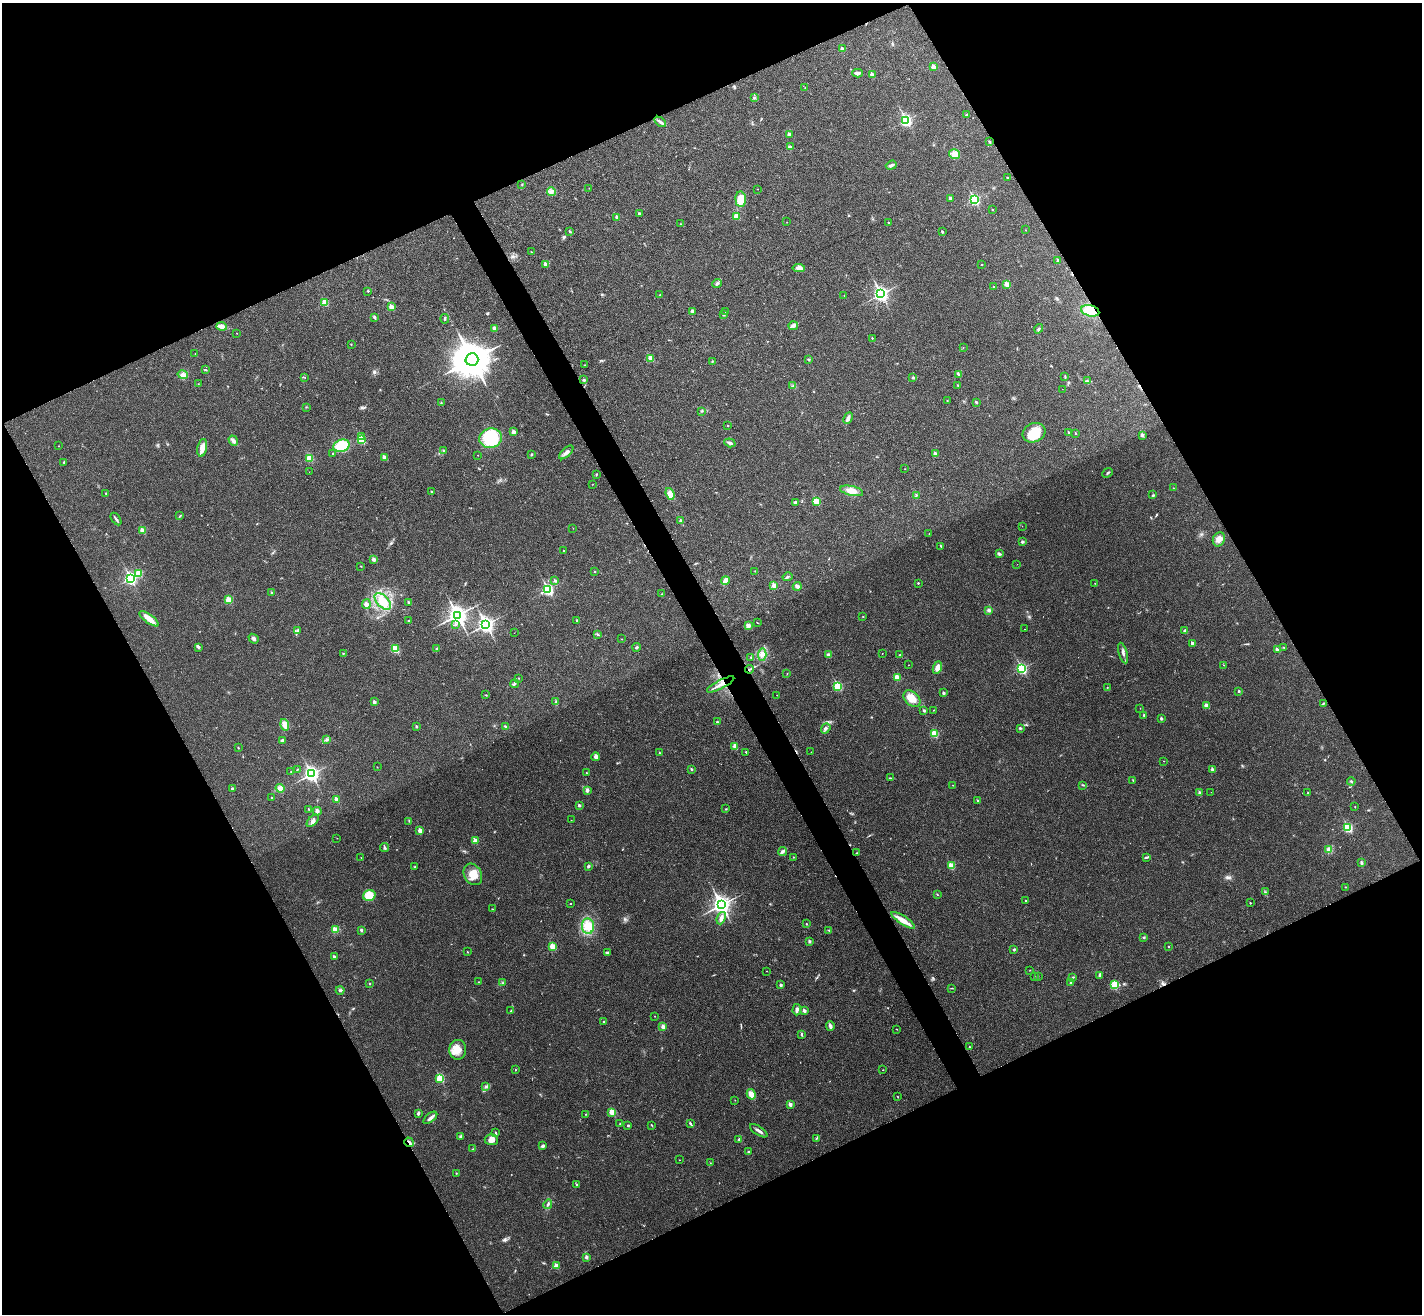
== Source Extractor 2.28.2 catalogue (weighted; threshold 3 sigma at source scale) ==
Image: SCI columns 48-5724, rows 183-5430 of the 5773 x 5744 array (HDU 1 of 3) = the unmasked area's bounding box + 8 px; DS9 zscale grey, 4 x 4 block average (1 PNG px = mean of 4 x 4 image px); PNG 1424 x 1316 px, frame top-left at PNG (2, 3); each listed source drawn as its Kron ellipse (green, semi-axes under 4 px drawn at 4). Shown black and unused: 47% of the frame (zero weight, under 3 of 4 exposures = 5% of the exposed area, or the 3 px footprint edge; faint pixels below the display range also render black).
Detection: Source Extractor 2.28.2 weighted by HDU 2 'WHT'. Background 0.0436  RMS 0.0048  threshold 0.0217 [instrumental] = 3 sigma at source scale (4.5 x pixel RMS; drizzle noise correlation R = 1.50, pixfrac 1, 0.05/0.05 arcsec/px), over >= 5 px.
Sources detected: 370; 3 too faint to see at this stretch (4 x 4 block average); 1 inside a brighter object's white glare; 3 cosmic-ray / hot-pixel residue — neither listed nor drawn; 2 coinciding with a brighter row at this scale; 7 inside a brighter listed object's ellipse — not listed separately; the other 354 listed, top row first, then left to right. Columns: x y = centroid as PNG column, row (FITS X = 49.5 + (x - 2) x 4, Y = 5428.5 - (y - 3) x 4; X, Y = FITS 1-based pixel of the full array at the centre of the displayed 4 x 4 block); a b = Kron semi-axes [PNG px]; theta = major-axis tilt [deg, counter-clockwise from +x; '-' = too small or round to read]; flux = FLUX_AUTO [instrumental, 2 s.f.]
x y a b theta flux
842 49 2 2 - 24
933 67 2 2 - 35
858 73 5 3 - 7.9
872 75 2 2 - 26
805 88 3 2 - 1.5
754 98 3 2 - 3.3
967 115 3 2 - 1.9
906 120 3 2 - 410
660 122 6 2 -33 6.6
789 134 2 2 - 12
989 142 2 2 - 8.8
791 147 3 2 - 3.1
955 154 5 4 - 14
891 165 5 3 - 7.1
1007 178 2 2 - 1.7
522 184 2 2 - 1.8
589 188 2 2 - 0.66
758 189 2 2 - 1.4
551 191 4 4 - 9.9
950 198 2 2 - 5.6
741 199 8 5 -84 32
974 199 3 2 - 360
992 210 2 2 - 2.1
639 214 2 2 - 13
736 216 2 2 - 65
617 217 2 2 - 23
787 222 2 2 - 0.62
888 222 2 2 - 1.4
681 224 2 2 - 1.9
1026 230 2 2 - 1.5
570 231 3 2 - 2.2
942 232 3 2 - 3.4
532 252 3 2 - 1.8
1058 260 2 2 - 14
546 264 2 2 - 31
981 265 2 2 - 1.1
799 268 6 4 -6 11
717 284 5 2 - 5
1007 284 2 2 - 55
994 287 2 2 - 4.6
368 291 2 2 - 3.7
881 294 3 3 - 900
660 295 2 2 - 2.1
844 295 2 2 - 1.4
325 303 2 2 - 87
392 307 2 2 - 50
692 311 4 3 - 7.5
1090 311 9 5 -14 58
725 312 2 2 - 0.58
723 314 3 3 - 3.1
374 317 4 2 - 3.4
445 319 5 2 - 3.5
222 326 5 3 - 18
793 326 5 2 - 3.9
495 328 4 3 - 12
1039 329 5 2 - 4.7
237 333 2 2 - 0.81
872 338 2 2 - 3.3
351 344 2 2 - 1
963 347 2 2 - 0.7
195 354 2 2 - 0.56
650 358 2 2 - 70
472 359 6 6 - 11000
809 360 2 2 - 7.6
712 361 2 2 - 1.5
584 365 2 2 - 0.7
205 370 2 2 - 1.5
958 374 4 2 - 4.8
183 375 5 4 - 10
305 377 2 2 - 0.84
1065 377 2 2 - 1.9
913 378 2 2 - 3.5
584 380 2 2 - 11
1087 381 3 2 - 3.3
198 384 2 2 - 0.72
958 385 2 2 - 1.4
793 386 2 2 - 1.5
1062 389 2 2 - 0.59
947 401 2 2 - 2.2
441 402 2 2 - 1.7
976 402 2 2 - 9.6
306 407 2 2 - 0.95
701 411 2 2 - 1.8
848 418 6 3 63 9.3
728 425 2 2 - 3.8
513 432 2 2 - 26
1069 432 2 2 - 8.6
1034 433 12 9 27 63
1076 433 2 2 - 2.4
1142 435 2 2 - 20
361 437 3 2 - 11
491 438 11 10 - 160
361 440 2 2 - 150
233 441 5 3 - 9.5
730 443 5 3 - 6.5
58 446 2 2 - 0.88
342 446 8 6 18 110
202 448 9 4 79 24
443 450 2 2 - 3.8
566 452 9 3 43 12
333 454 2 2 - 3.6
531 454 2 2 - 3.2
935 454 2 2 - 30
478 455 2 2 - 1.2
309 458 2 2 - 130
385 458 2 2 - 40
64 462 3 2 - 2
905 469 2 2 - 0.7
309 472 2 2 - 0.53
1108 473 6 2 41 2.8
596 475 4 2 - 2.2
593 484 2 2 - 0.67
1173 488 2 2 - 1.6
852 491 12 5 -13 30
431 492 2 2 - 3.9
106 493 2 2 - 2.7
670 494 6 4 -71 22
916 495 3 2 - 2.7
1153 495 3 2 - 2.8
816 501 2 2 - 110
796 502 3 3 - 4.5
180 516 3 2 - 2.3
116 519 7 2 -54 5.4
681 521 2 2 - 24
1022 526 2 2 - 0.5
573 528 2 2 - 0.97
143 531 2 2 - 62
929 534 2 2 - 0.67
1219 539 7 6 - 17
1022 542 3 2 - 4.1
941 546 3 2 - 1.6
563 550 2 2 - 2.2
999 554 3 3 - 4.1
374 559 2 2 - 24
1017 564 2 2 - 0.56
361 566 2 2 - 1
595 571 2 2 - 4.5
755 571 2 2 - 0.79
138 573 2 2 - 90
788 577 5 2 - 3.5
130 578 3 2 - 520
555 581 2 2 - 9.7
725 581 4 2 - 21
918 583 2 2 - 3.3
1095 583 2 2 - 1.3
774 586 2 2 - 37
797 586 4 4 - 7.5
548 589 3 2 - 370
271 593 3 2 - 2.3
662 594 2 2 - 1.2
229 600 2 2 - 91
383 601 10 5 -46 50
409 602 2 2 - 10
366 604 5 3 - 8.2
989 610 3 3 - 6.5
457 615 4 3 - 1700
863 616 2 2 - 1.7
149 619 11 3 -36 33
408 621 2 2 - 2.2
577 621 4 2 - 3.4
757 623 2 2 - 1.2
455 624 4 2 - 3.5
486 624 3 3 - 1100
748 626 4 3 - 11
1024 629 2 2 - 1.9
298 630 3 2 - 3.2
1184 631 3 3 - 4
514 633 2 2 - 0.52
597 634 3 2 - 2.6
254 639 5 3 - 6.6
622 639 2 2 - 1.6
1192 643 2 2 - 20
198 647 3 2 - 2.1
637 647 4 2 - 3.2
1284 647 2 2 - 1.4
395 649 2 2 - 150
437 649 4 2 - 3.6
1277 650 2 2 - 16
343 653 3 2 - 1.8
882 653 2 2 - 1.1
1123 653 10 2 -75 9.1
762 654 6 4 86 13
828 655 4 3 - 5.6
900 655 2 2 - 2.3
751 657 2 2 - 2.1
908 665 2 2 - 0.59
1224 665 2 2 - 0.88
937 667 6 3 67 27
1022 668 3 2 - 330
749 669 4 2 - 4
787 674 2 2 - 1
897 677 2 2 - 72
518 678 2 2 - 1.3
515 684 4 2 - 4
721 684 15 2 28 17
838 686 2 2 - 170
1107 687 2 2 - 1.3
1239 691 2 2 - 6.1
943 693 2 2 - 13
486 695 2 2 - 1.2
777 695 2 2 - 0.78
912 699 10 6 -44 34
374 702 2 2 - 19
556 702 3 2 - 2.6
1323 703 3 2 - 2.5
1207 706 3 3 - 22
1140 708 2 2 - 0.72
933 710 2 2 - 0.91
924 711 2 2 - 11
1144 715 2 2 - 7.4
1161 719 3 3 - 3.3
717 722 2 2 - 6.5
285 725 6 3 -73 23
505 726 3 2 - 2.9
416 727 2 2 - 7.7
826 728 5 3 - 7
1020 728 2 2 - 3.9
934 734 2 2 - 130
282 740 3 2 - 7.2
326 740 4 2 - 3.2
735 746 2 2 - 52
238 748 3 2 - 1.6
746 752 2 2 - 4
811 752 2 2 - 0.69
660 753 3 2 - 2.2
596 757 4 3 - 11
1164 761 2 2 - 0.83
377 767 2 2 - 0.9
297 769 2 2 - 1.2
691 769 2 2 - 6.4
1212 769 2 2 - 17
291 772 2 2 - 1.5
586 773 2 2 - 0.9
311 774 3 3 - 920
891 778 2 2 - 1.2
1133 780 3 2 - 1.8
1351 781 4 2 - 3.4
953 785 2 2 - 0.94
1083 785 3 2 - 1.6
232 788 2 2 - 11
280 788 4 4 - 13
587 790 3 3 - 6
1211 792 2 2 - 0.65
1200 793 2 2 - 21
1308 793 2 2 - 1.5
272 798 2 2 - 5.9
336 800 2 2 - 37
978 801 2 2 - 4.2
579 805 2 2 - 12
1355 807 2 2 - 0.86
308 809 2 2 - 3
726 809 2 2 - 2
317 811 4 3 - 6.9
571 820 2 2 - 0.71
313 821 7 3 45 8.7
409 821 3 2 - 1
1348 828 3 2 - 230
420 830 2 2 - 35
337 838 2 2 - 0.71
475 841 2 2 - 43
385 848 4 3 - 4.4
1329 850 4 3 - 12
783 852 4 2 - 11
856 853 3 2 - 1.8
361 857 2 2 - 0.56
793 857 2 2 - 2.6
1146 857 3 2 - 2.5
1362 863 3 2 - 5.8
588 866 3 3 - 4.1
951 866 2 2 - 83
415 867 2 2 - 1.3
473 874 11 8 -60 39
1345 887 2 2 - 0.94
1265 892 3 2 - 2.3
937 894 3 2 - 1.8
369 895 6 5 - 45
1025 900 2 2 - 2.1
1250 903 2 2 - 2.9
570 904 2 2 - 1.5
721 905 4 3 - 1500
492 909 2 2 - 1.1
721 918 6 3 70 13
903 920 13 4 -33 33
806 924 2 2 - 2.3
588 926 8 6 -85 40
335 930 4 3 - 19
361 930 2 2 - 11
829 930 3 2 - 2.6
1144 937 2 2 - 4
809 941 2 2 - 15
553 947 2 2 - 98
1168 947 2 2 - 4.3
1014 949 3 2 - 3.2
467 952 2 2 - 1.4
607 953 3 2 - 3.3
334 957 2 2 - 12
1030 970 2 2 - 0.81
766 971 2 2 - 0.6
1099 975 4 2 - 3.4
1038 976 2 2 - 1.2
1035 977 2 2 - 0.94
1073 977 2 2 - 2.1
479 982 2 2 - 1.5
1071 982 2 2 - 7.7
503 983 2 2 - 1.2
369 984 2 2 - 4.5
1114 984 3 2 - 5.2
781 985 2 2 - 13
952 988 3 2 - 1.5
340 990 4 3 - 5.4
797 1010 6 3 87 8.5
511 1011 2 2 - 1.8
804 1011 2 2 - 20
655 1016 2 2 - 0.92
604 1022 2 2 - 2.9
663 1026 2 2 - 29
830 1026 5 2 - 10
897 1029 2 2 - 1.5
802 1034 4 2 - 3
969 1047 2 2 - 5.1
458 1050 10 8 84 32
516 1070 2 2 - 1.9
883 1070 2 2 - 1.2
440 1078 2 2 - 160
485 1087 3 2 - 3.4
751 1094 5 4 - 22
897 1096 2 2 - 1
735 1100 2 2 - 0.84
790 1104 2 2 - 25
612 1112 2 2 - 84
418 1113 3 2 - 5.5
585 1114 2 2 - 0.97
430 1118 8 3 39 10
690 1123 3 2 - 3.6
620 1124 2 2 - 1.2
628 1125 2 2 - 7.7
652 1125 3 2 - 1.7
759 1131 10 2 -34 9.6
495 1133 4 2 - 3.1
461 1136 4 2 - 4.2
816 1138 2 2 - 1.6
739 1139 2 2 - 6
491 1140 6 5 - 20
409 1142 5 2 - 5.2
543 1146 4 2 - 5.6
473 1149 2 2 - 1.3
748 1152 2 2 - 5.5
679 1160 2 2 - 1.1
710 1163 2 2 - 0.74
456 1173 2 2 - 1.6
577 1185 2 2 - 1.8
548 1204 5 2 - 4.7
586 1257 2 2 - 15
556 1266 2 2 - 45
Overlapping masked pixels (flux is a lower limit): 4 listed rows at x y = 1090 311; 749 669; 721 684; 409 1142
Diffuse or blended objects may show on this block-average render without a row.